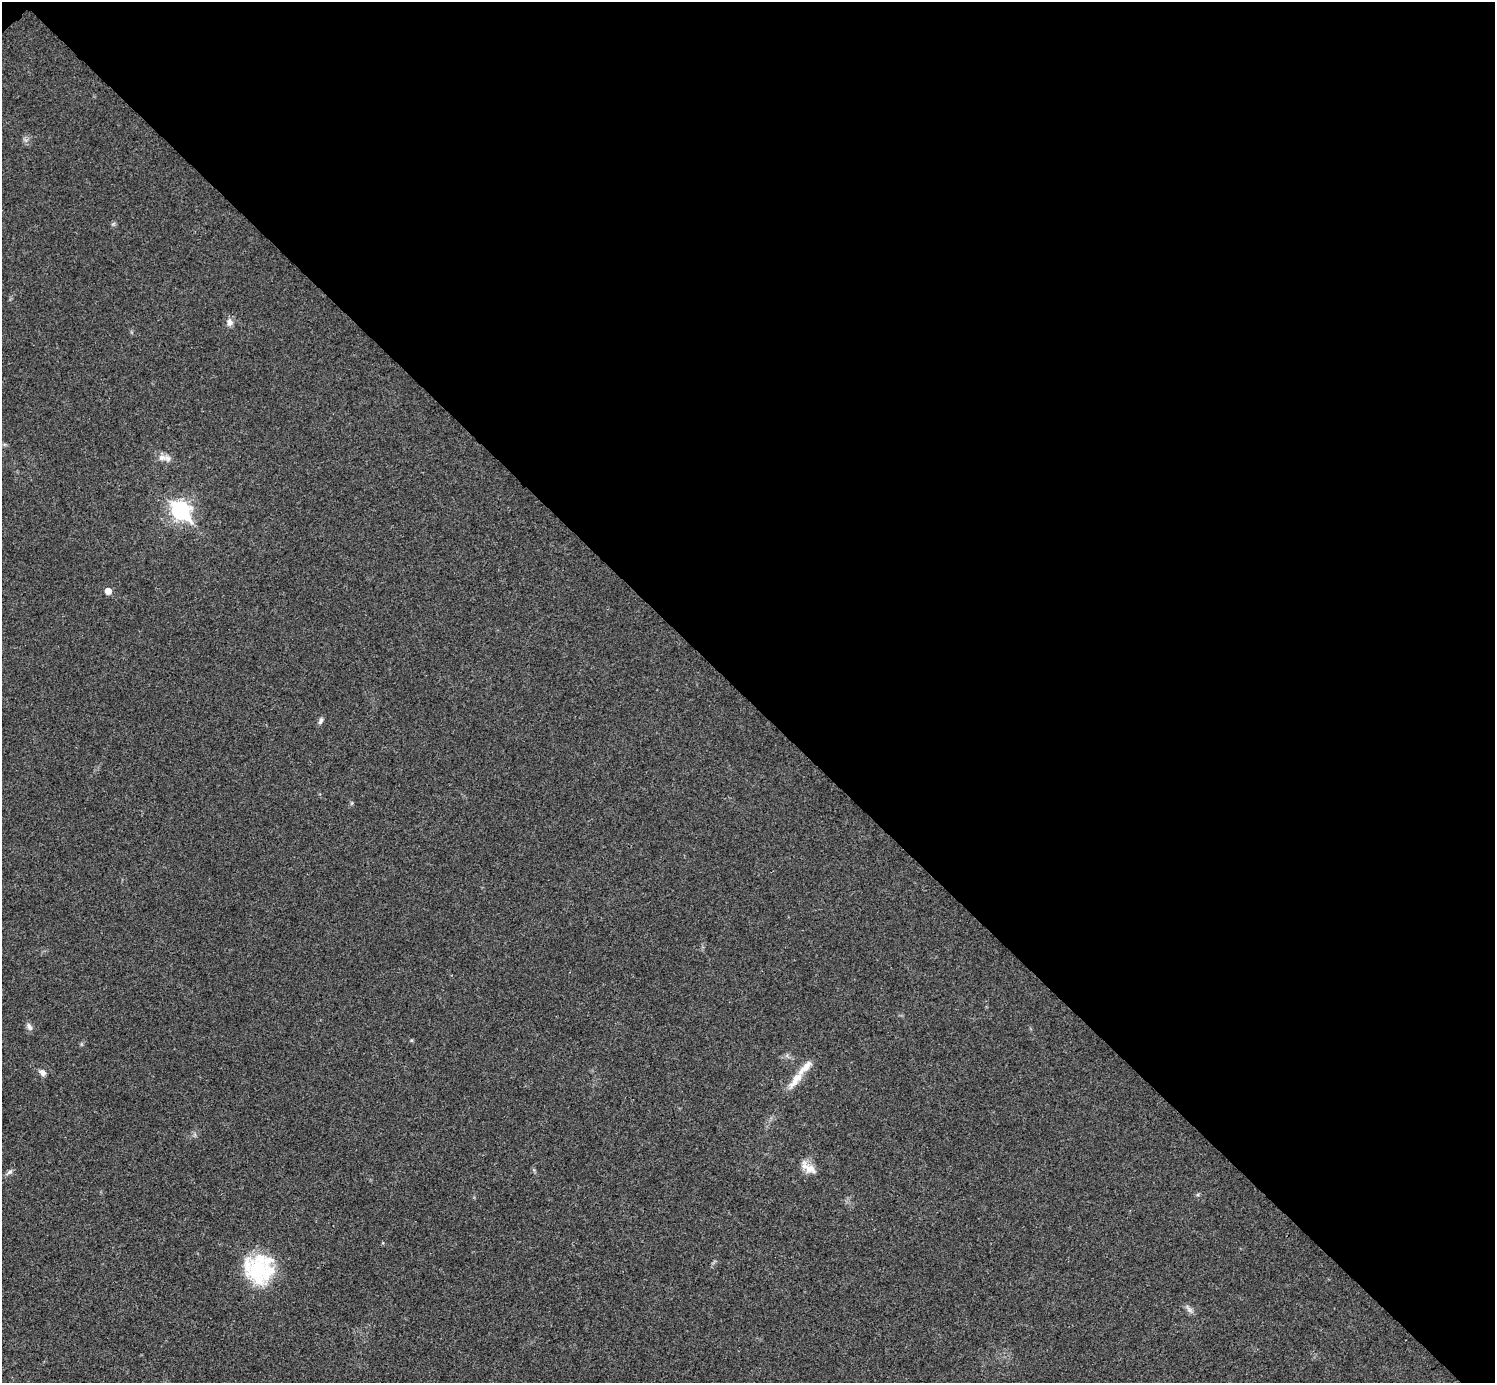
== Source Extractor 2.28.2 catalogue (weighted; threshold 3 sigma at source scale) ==
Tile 3 of 4 x 4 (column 3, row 1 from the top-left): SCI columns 2994-4486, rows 4444-5824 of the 5983 x 5983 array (HDU 1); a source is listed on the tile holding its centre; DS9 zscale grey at full resolution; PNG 1497 x 1385 px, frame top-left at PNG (2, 2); no overlay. Shown black and unused: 51% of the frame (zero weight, under 3 of 4 exposures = <1% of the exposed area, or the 3 px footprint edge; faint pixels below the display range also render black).
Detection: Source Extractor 2.28.2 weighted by HDU 2 'WHT'; one run over the whole footprint, this tile lists its part. Background 0.0195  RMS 0.004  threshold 0.0181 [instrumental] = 3 sigma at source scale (4.5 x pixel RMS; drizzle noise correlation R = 1.50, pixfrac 1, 0.05/0.05 arcsec/px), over >= 5 px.
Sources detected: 15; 3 inside a brighter listed object's ellipse — not listed separately; the other 12 listed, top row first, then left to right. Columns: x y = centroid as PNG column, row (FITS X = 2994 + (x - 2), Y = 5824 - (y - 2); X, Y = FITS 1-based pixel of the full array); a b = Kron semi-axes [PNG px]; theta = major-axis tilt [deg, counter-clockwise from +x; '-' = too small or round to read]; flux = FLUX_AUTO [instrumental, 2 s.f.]
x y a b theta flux
230 322 10 8 -74 1.9
162 457 10 8 9 2.1
180 510 9 7 -45 140
108 591 5 5 - 4
321 721 10 5 64 1.1
29 1027 11 7 -60 1.5
43 1072 9 7 -48 1.5
796 1080 30 9 51 6.2
810 1169 17 12 -24 4.4
9 1172 10 5 40 1.1
257 1270 40 28 73 29
1189 1309 15 4 -53 1.3